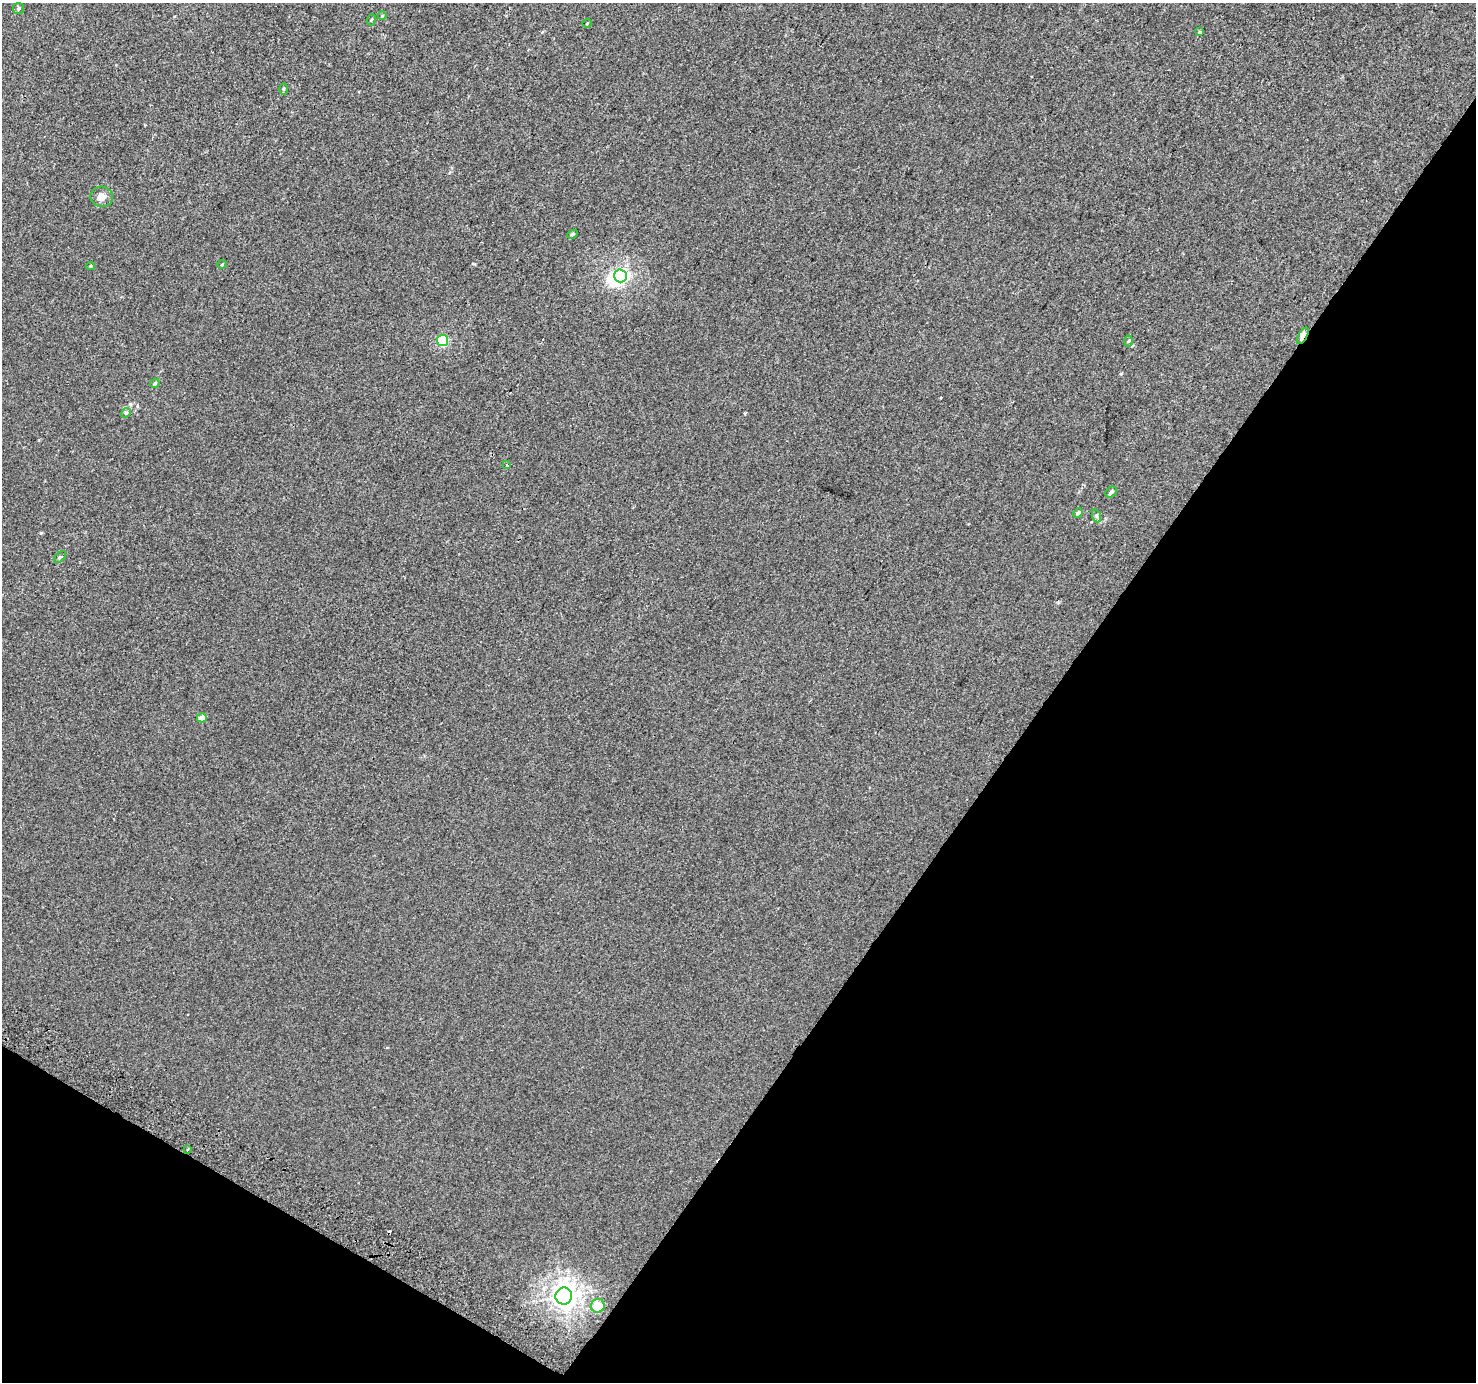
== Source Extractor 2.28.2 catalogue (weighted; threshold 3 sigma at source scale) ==
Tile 15 of 4 x 4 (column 3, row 4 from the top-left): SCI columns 2978-4451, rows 291-1670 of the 5950 x 6035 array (HDU 1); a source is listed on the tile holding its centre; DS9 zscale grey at full resolution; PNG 1478 x 1384 px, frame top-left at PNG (2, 3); each listed source drawn as its Kron ellipse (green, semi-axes under 4 px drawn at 4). Shown black and unused: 34% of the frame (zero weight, under 2 of 3 exposures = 2% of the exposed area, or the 3 px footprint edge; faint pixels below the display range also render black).
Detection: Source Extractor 2.28.2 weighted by HDU 2 'WHT'; one run over the whole footprint, this tile lists its part. Background 0.00299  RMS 0.0073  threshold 0.0329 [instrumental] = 3 sigma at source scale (4.5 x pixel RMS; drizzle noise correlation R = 1.50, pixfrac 1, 0.0396/0.0396 arcsec/px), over >= 5 px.
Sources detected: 28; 1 inside a brighter object's white glare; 2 cosmic-ray / hot-pixel residue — neither listed nor drawn; the other 25 listed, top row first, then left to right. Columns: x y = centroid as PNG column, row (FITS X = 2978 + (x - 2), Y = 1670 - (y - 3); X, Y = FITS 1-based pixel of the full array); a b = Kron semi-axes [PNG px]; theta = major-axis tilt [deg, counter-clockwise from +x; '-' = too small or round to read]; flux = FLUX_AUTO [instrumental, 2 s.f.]
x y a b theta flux
18 8 5 5 - 1.3
382 16 4 3 - 0.51
371 20 5 3 - 0.64
587 23 5 3 - 0.53
1200 32 4 3 - 1.4
283 89 5 3 - 0.75
102 197 11 10 - 4.9
572 234 5 4 - 1
222 265 5 3 - 0.63
90 266 4 4 - 0.72
620 276 6 6 - 130
1303 336 9 4 61 15
442 340 6 5 - 53
1128 341 5 3 - 0.82
155 383 5 3 - 0.93
126 413 5 4 - 0.9
507 465 3 3 - 3.6
1111 492 6 4 42 1.7
1078 513 5 4 - 1.7
1097 516 6 4 -70 1.3
60 557 7 4 44 1
202 718 5 4 - 7.2
188 1149 3 3 - 1.5
564 1296 8 8 - 590
598 1306 7 7 - 17
Overlapping masked pixels (flux is a lower limit): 1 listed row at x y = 1303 336
Unlisted compact peaks at least as high as the median listed source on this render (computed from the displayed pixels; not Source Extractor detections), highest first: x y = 474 264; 41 533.